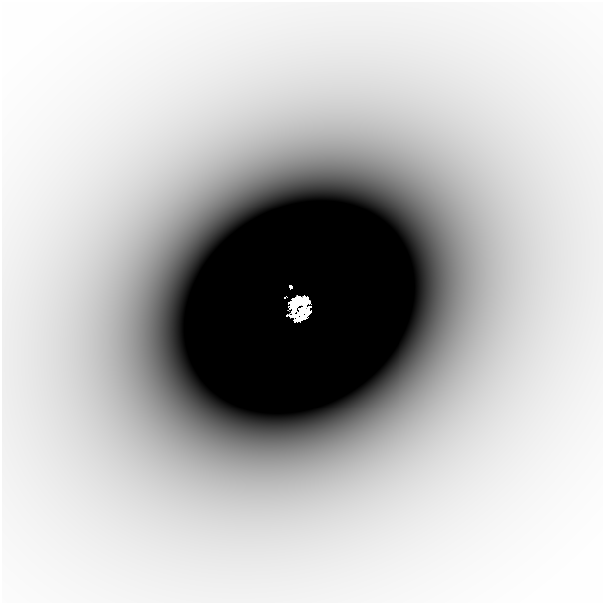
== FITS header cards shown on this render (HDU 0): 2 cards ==
NAXIS1  =                  601
NAXIS2  =                  601

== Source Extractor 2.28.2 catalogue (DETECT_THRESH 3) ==
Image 601 x 601 px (HDU 0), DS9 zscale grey, 1 PNG px = 1 image px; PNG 605 x 605 px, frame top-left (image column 1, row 601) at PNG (2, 2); no overlay
Background -4.65e-05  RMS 1.1e-05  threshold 3.19e-05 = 3 sigma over >= 5 px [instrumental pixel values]
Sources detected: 4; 2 with non-positive FLUX_AUTO (blend fragments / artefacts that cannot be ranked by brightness) are not listed; the other 2 listed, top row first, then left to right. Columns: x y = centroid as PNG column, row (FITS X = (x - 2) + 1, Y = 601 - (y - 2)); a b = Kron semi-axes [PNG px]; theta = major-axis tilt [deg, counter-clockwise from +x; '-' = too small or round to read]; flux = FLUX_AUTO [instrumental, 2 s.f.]
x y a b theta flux
291 287 4 3 - 0.35
303 309 11 7 8 0.59
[2 non-positive-flux detections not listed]